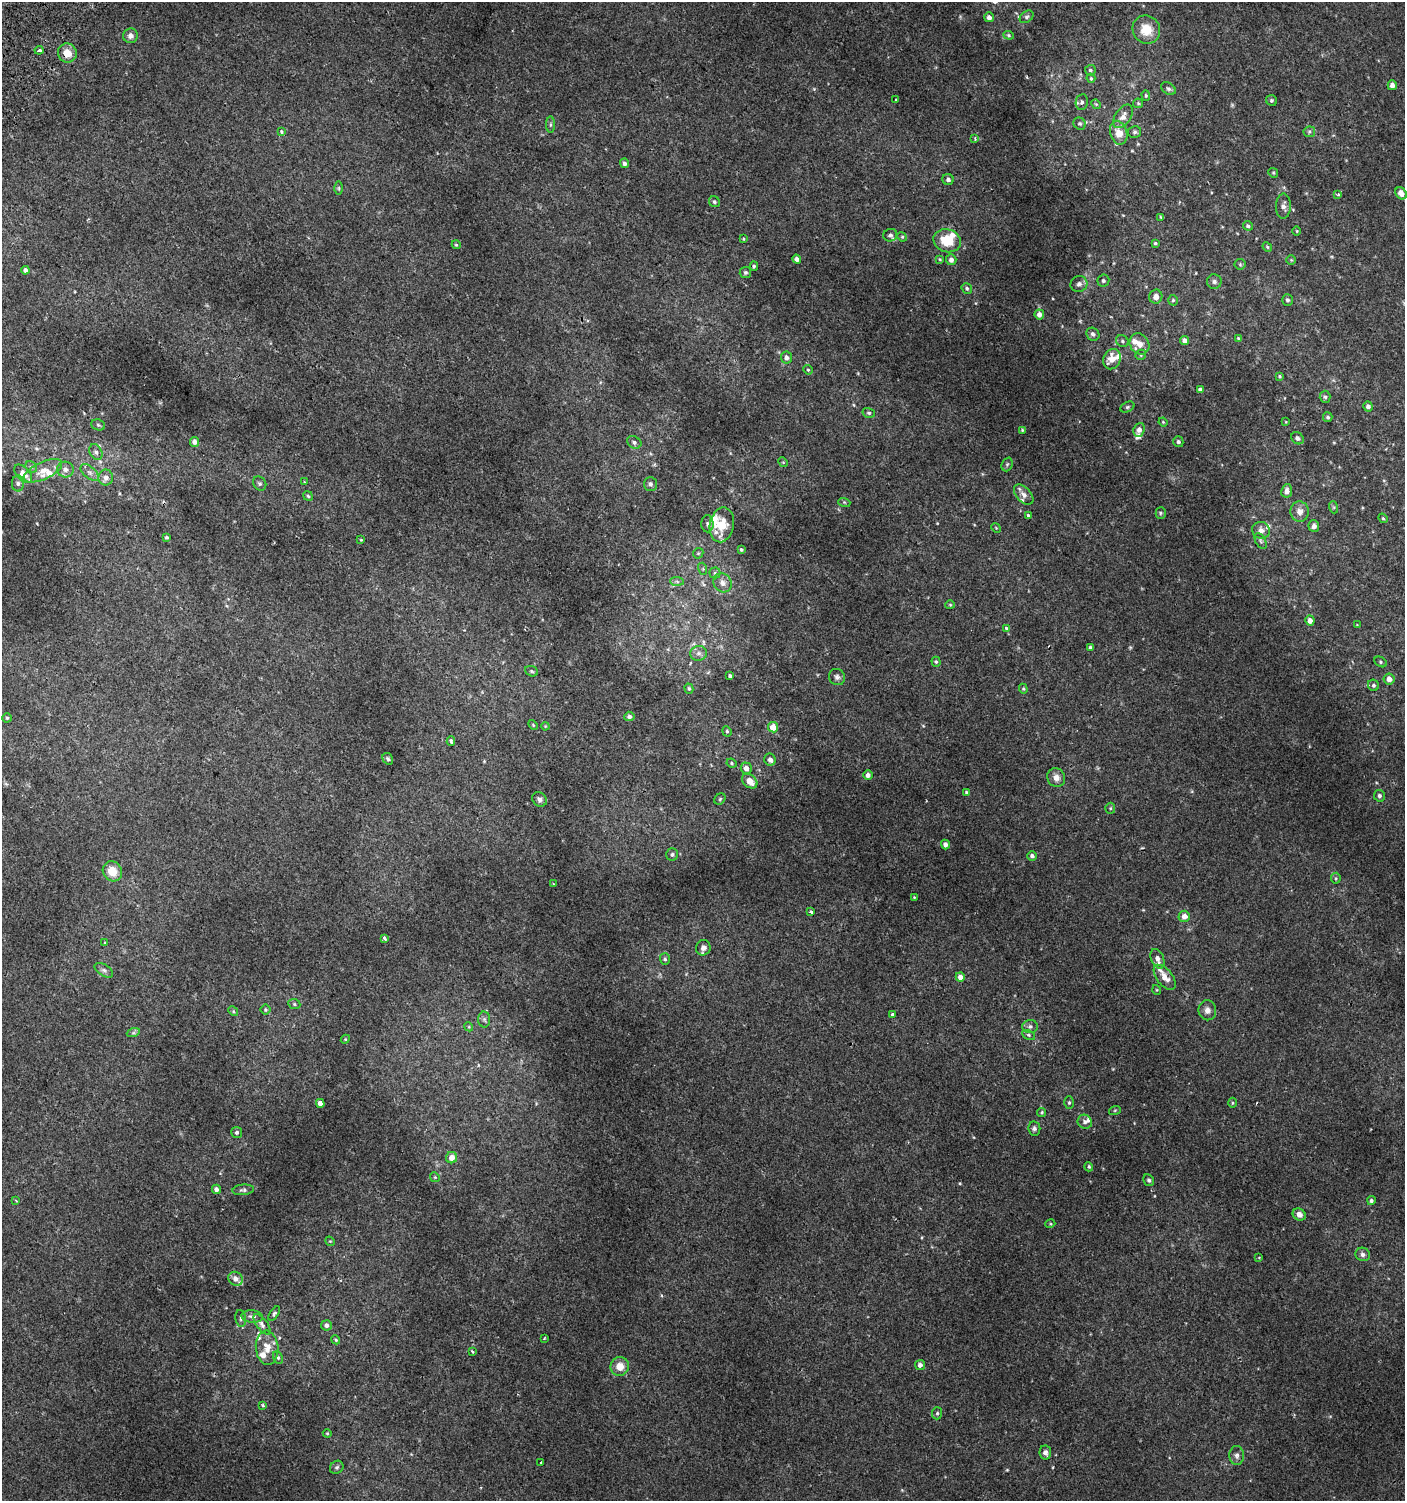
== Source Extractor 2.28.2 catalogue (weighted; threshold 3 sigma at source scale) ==
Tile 11 of 4 x 4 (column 3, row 3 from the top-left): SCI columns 3007-4409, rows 1528-3026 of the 6080 x 6049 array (HDU 1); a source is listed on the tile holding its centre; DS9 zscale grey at full resolution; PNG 1407 x 1503 px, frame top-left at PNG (2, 2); each listed source drawn as its Kron ellipse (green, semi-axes under 4 px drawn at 4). Shown black and unused: <1% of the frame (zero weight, under 2 of 3 exposures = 2% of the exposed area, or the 3 px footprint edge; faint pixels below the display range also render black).
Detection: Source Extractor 2.28.2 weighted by HDU 2 'WHT'; one run over the whole footprint, this tile lists its part. Background 0.00377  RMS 0.0027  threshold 0.0123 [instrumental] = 3 sigma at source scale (4.5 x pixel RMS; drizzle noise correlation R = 1.50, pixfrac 1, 0.0396/0.0396 arcsec/px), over >= 5 px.
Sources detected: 241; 1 too faint to see at this stretch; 2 cosmic-ray / hot-pixel residue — neither listed nor drawn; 14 inside a brighter listed object's ellipse — not listed separately; the other 224 listed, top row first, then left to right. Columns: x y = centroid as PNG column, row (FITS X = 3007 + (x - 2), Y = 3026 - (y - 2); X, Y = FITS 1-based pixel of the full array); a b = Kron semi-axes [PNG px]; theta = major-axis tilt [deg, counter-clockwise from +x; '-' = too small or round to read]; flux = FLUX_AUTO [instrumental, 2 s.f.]
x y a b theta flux
989 17 5 4 - 1
1027 17 7 5 39 0.59
1146 30 14 13 - 5.3
1009 35 5 4 - 0.32
130 36 7 7 - 1.1
39 50 4 3 - 1.1
67 53 10 9 - 3.2
1090 70 5 5 - 0.46
1091 78 5 4 - 0.31
1392 85 5 4 - 1.5
1168 89 8 5 -37 0.63
1146 96 5 4 - 0.37
896 100 3 3 - 0.74
1271 100 5 5 - 0.48
1082 102 8 6 81 0.68
1138 103 5 4 - 0.35
1096 104 5 4 - 0.31
1123 116 13 7 56 1.9
1080 124 6 5 - 0.47
551 125 8 4 90 0.49
282 132 3 3 - 1.8
1135 132 6 6 - 0.61
1309 132 6 5 - 0.5
1119 133 12 8 -76 3.6
975 139 4 3 - 0.3
624 163 5 4 - 0.82
1273 173 5 4 - 0.3
948 179 6 5 - 0.89
339 188 6 4 -89 0.43
1401 193 6 5 - 2
1338 195 3 3 - 0.53
714 202 6 5 - 0.59
1283 206 12 7 88 1.3
1161 217 4 3 - 0.28
1248 226 5 4 - 0.45
1297 231 4 3 - 0.21
890 235 7 6 - 0.62
902 237 5 4 - 0.31
743 239 4 4 - 0.23
947 241 14 11 -17 7.3
1155 243 3 3 - 0.4
456 245 4 4 - 0.3
1267 247 5 4 - 0.3
797 259 4 4 - 0.86
940 259 4 3 - 0.27
951 260 5 5 - 1.1
1291 260 5 5 - 0.29
1240 264 5 5 - 0.4
754 266 4 4 - 0.42
25 270 4 4 - 0.86
745 272 5 5 - 0.47
1103 281 6 6 - 0.61
1214 282 7 7 - 0.68
1079 284 8 7 - 1
967 288 5 5 - 0.52
1156 297 7 6 - 1.5
1173 300 5 4 - 0.4
1287 300 6 5 - 0.52
1039 314 5 4 - 1.3
1093 334 7 6 - 0.85
1238 338 4 3 - 0.36
1122 341 7 5 -34 0.63
1185 341 4 4 - 1.3
1139 344 11 9 -55 2.8
1141 355 5 5 - 0.44
786 357 6 5 - 1.2
1112 359 10 8 65 3.6
808 370 5 4 - 0.33
1280 376 4 4 - 0.34
1200 389 4 3 - 0.57
1325 397 6 5 - 0.56
1368 406 5 5 - 0.98
1127 407 7 5 27 0.47
869 413 6 5 - 0.48
1328 417 5 4 - 0.53
1163 422 5 3 - 0.23
1286 422 3 3 - 0.19
98 425 7 5 -22 0.49
1022 430 3 3 - 0.27
1139 430 7 5 67 1.4
1297 438 7 5 -45 0.7
194 442 5 4 - 1.3
634 442 8 6 -31 0.7
1178 442 5 5 - 0.74
96 452 8 6 -62 0.83
783 462 5 4 - 0.29
1007 464 7 5 69 0.51
31 467 6 5 - 0.56
65 469 8 8 - 1.2
43 471 21 8 25 3.3
90 472 11 6 -41 1.1
23 474 11 6 -47 2.6
106 478 8 7 - 1.4
305 482 4 2 - 0.21
18 483 8 6 -89 0.78
260 483 7 6 - 0.6
650 484 7 6 - 0.65
1287 491 7 5 81 1.3
1024 495 12 7 -47 1.5
308 496 5 4 - 0.36
844 502 6 4 -18 0.31
1333 507 6 4 -71 0.37
1300 512 10 9 - 1.8
1161 513 5 5 - 0.41
1028 516 4 3 - 1.5
1383 518 5 4 - 0.32
707 524 8 6 -90 0.73
722 525 17 12 79 6.5
1314 526 6 5 - 1.1
996 528 5 4 - 0.27
1261 530 9 8 - 1.5
167 537 4 3 - 0.42
361 540 4 3 - 0.23
1261 541 8 5 -60 0.51
741 549 4 3 - 0.36
698 553 5 5 - 0.39
703 569 6 4 -73 0.32
715 573 5 5 - 0.45
677 581 7 4 -2 0.61
723 583 10 8 -54 1.6
950 605 4 4 - 0.28
1310 620 5 4 - 1.6
1357 625 4 3 - 0.19
1006 628 4 4 - 0.89
1090 647 3 3 - 0.43
699 653 8 7 - 1.1
936 662 5 4 - 0.4
1381 662 7 5 -29 0.48
532 671 7 5 -23 0.42
730 676 4 3 - 0.53
837 677 8 8 - 0.94
1389 679 5 5 - 2.1
1373 685 6 5 - 0.55
689 689 5 4 - 0.43
1023 689 5 4 - 0.34
629 716 5 5 - 0.83
7 718 4 4 - 0.33
533 725 6 3 -46 0.27
545 726 4 3 - 0.23
773 727 5 5 - 3.2
727 731 5 4 - 0.4
451 741 4 3 - 0.58
388 759 6 5 - 0.5
770 760 6 5 - 1.1
732 763 5 4 - 0.35
746 768 6 5 - 1.6
868 775 5 4 - 1.1
1056 778 10 8 -60 1.8
750 781 8 6 -41 2.9
966 792 4 3 - 0.46
1379 796 6 5 - 0.71
539 799 8 6 -45 0.9
720 799 6 5 - 0.39
1110 808 5 5 - 0.38
945 844 5 4 - 1.1
672 854 6 6 - 0.71
1032 856 5 4 - 0.73
112 871 10 9 - 4
1336 878 5 5 - 0.38
553 884 3 3 - 0.27
914 897 3 2 - 0.21
811 912 3 3 - 0.72
1184 916 6 5 - 1.8
384 938 4 3 - 1.6
105 943 4 3 - 0.32
703 948 8 7 - 1.3
665 959 5 5 - 0.51
1157 959 10 6 -68 1.7
104 970 10 5 -31 0.82
960 977 4 4 - 1.6
1165 977 15 8 -52 3
1157 990 5 3 - 0.23
294 1004 6 5 - 0.41
265 1010 5 5 - 0.39
1207 1010 10 8 -81 1.5
233 1011 5 4 - 0.34
892 1014 4 3 - 0.82
484 1019 8 6 -88 0.63
1030 1026 8 6 3 0.77
469 1027 4 3 - 0.26
133 1033 7 4 18 0.53
1029 1035 7 4 -27 0.44
345 1039 4 4 - 0.29
320 1103 4 4 - 1.6
1069 1103 6 5 - 0.5
1233 1103 5 3 - 0.32
1115 1110 6 4 19 0.31
1042 1112 4 4 - 0.33
1085 1122 7 6 - 0.92
1034 1129 7 6 - 0.72
237 1132 5 5 - 0.66
452 1158 5 5 - 2.4
1089 1167 5 4 - 0.39
435 1177 5 4 - 0.33
1149 1180 6 5 - 0.54
216 1189 4 4 - 1
243 1190 11 5 5 0.72
16 1200 3 3 - 0.3
1371 1201 4 4 - 0.57
1299 1214 7 5 -35 1.6
1050 1224 5 3 - 0.25
330 1241 5 4 - 0.29
1363 1254 7 6 - 0.88
1259 1258 4 3 - 0.2
235 1279 7 6 - 1.9
274 1314 8 4 56 0.57
252 1316 10 6 -4 0.99
241 1318 8 5 -81 0.59
262 1324 12 5 -53 0.93
326 1325 5 5 - 1
544 1338 3 2 - 0.27
336 1340 4 3 - 0.3
267 1348 17 11 -85 3.3
472 1352 3 3 - 0.79
278 1358 7 4 -63 0.47
920 1365 5 5 - 1
620 1366 9 9 - 3
262 1405 3 3 - 0.52
937 1413 6 5 - 0.42
327 1433 4 4 - 0.26
1045 1452 7 6 - 1
1237 1455 9 7 -87 1
541 1462 3 3 - 1
337 1467 7 6 - 0.58
Overlapping masked pixels (flux is a lower limit): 1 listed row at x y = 67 53